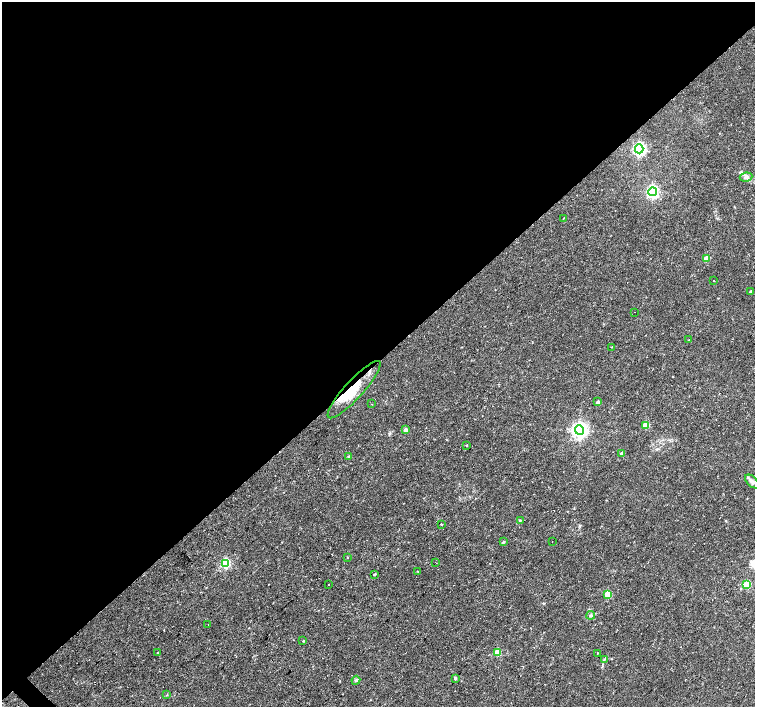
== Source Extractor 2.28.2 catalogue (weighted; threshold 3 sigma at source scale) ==
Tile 2 of 4 x 4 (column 2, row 1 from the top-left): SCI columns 1506-3010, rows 4378-5787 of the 6020 x 6003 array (HDU 1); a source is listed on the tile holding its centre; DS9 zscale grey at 2 x 2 block average (1 PNG px = mean of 2 x 2 image px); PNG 757 x 709 px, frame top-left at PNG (2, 2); each listed source drawn as its Kron ellipse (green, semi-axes under 4 px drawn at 4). Shown black and unused: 51% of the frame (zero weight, under 2 of 3 exposures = <1% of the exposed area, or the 3 px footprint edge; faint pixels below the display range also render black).
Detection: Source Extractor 2.28.2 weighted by HDU 2 'WHT'; one run over the whole footprint, this tile lists its part. Background 0.0355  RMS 0.0036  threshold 0.0163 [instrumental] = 3 sigma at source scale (4.5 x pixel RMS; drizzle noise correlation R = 1.50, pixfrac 1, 0.0396/0.0396 arcsec/px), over >= 5 px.
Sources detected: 49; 6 cosmic-ray / hot-pixel residue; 1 long thin detection or spike segment (spike, bleed or trail) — neither listed nor drawn; the other 42 listed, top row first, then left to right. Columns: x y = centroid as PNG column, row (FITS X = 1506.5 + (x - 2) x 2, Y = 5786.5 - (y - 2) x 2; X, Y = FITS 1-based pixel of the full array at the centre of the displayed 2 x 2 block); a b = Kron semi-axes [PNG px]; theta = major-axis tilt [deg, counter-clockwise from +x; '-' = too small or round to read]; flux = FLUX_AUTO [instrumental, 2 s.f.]
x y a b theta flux
639 149 4 4 - 180
746 177 6 4 8 2.4
653 192 4 4 - 150
563 218 2 2 - 0.72
706 259 3 3 - 16
714 281 2 2 - 28
751 292 2 2 - 2.8
635 312 2 2 - 0.62
689 340 2 2 - 0.33
612 347 2 2 - 0.37
354 390 38 9 48 22
598 402 2 2 - 3.2
371 404 2 2 - 0.34
646 425 3 3 - 24
406 430 3 2 - 4.7
580 430 4 4 - 340
467 445 3 2 - 0.77
622 454 2 2 - 3.7
349 456 4 3 - 1
752 482 8 5 -44 2.7
520 520 3 3 - 0.87
442 525 2 2 - 3.6
503 542 3 3 - 1.1
552 542 2 2 - 0.23
347 557 2 2 - 0.38
226 563 3 3 - 70
436 563 2 2 - 0.66
418 571 2 2 - 0.64
374 574 2 2 - 0.95
328 584 2 2 - 0.73
747 584 3 3 - 35
607 594 3 3 - 20
591 615 4 4 - 1.7
208 624 2 2 - 0.53
302 641 2 2 - 11
497 652 3 3 - 26
157 653 2 2 - 1.8
597 653 2 2 - 0.36
604 659 3 2 - 0.76
455 678 4 3 - 0.94
356 680 4 3 - 1.2
166 695 3 2 - 0.47
Overlapping masked pixels (flux is a lower limit): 1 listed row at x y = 354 390
Diffuse or blended objects may show on this block-average render without a row.